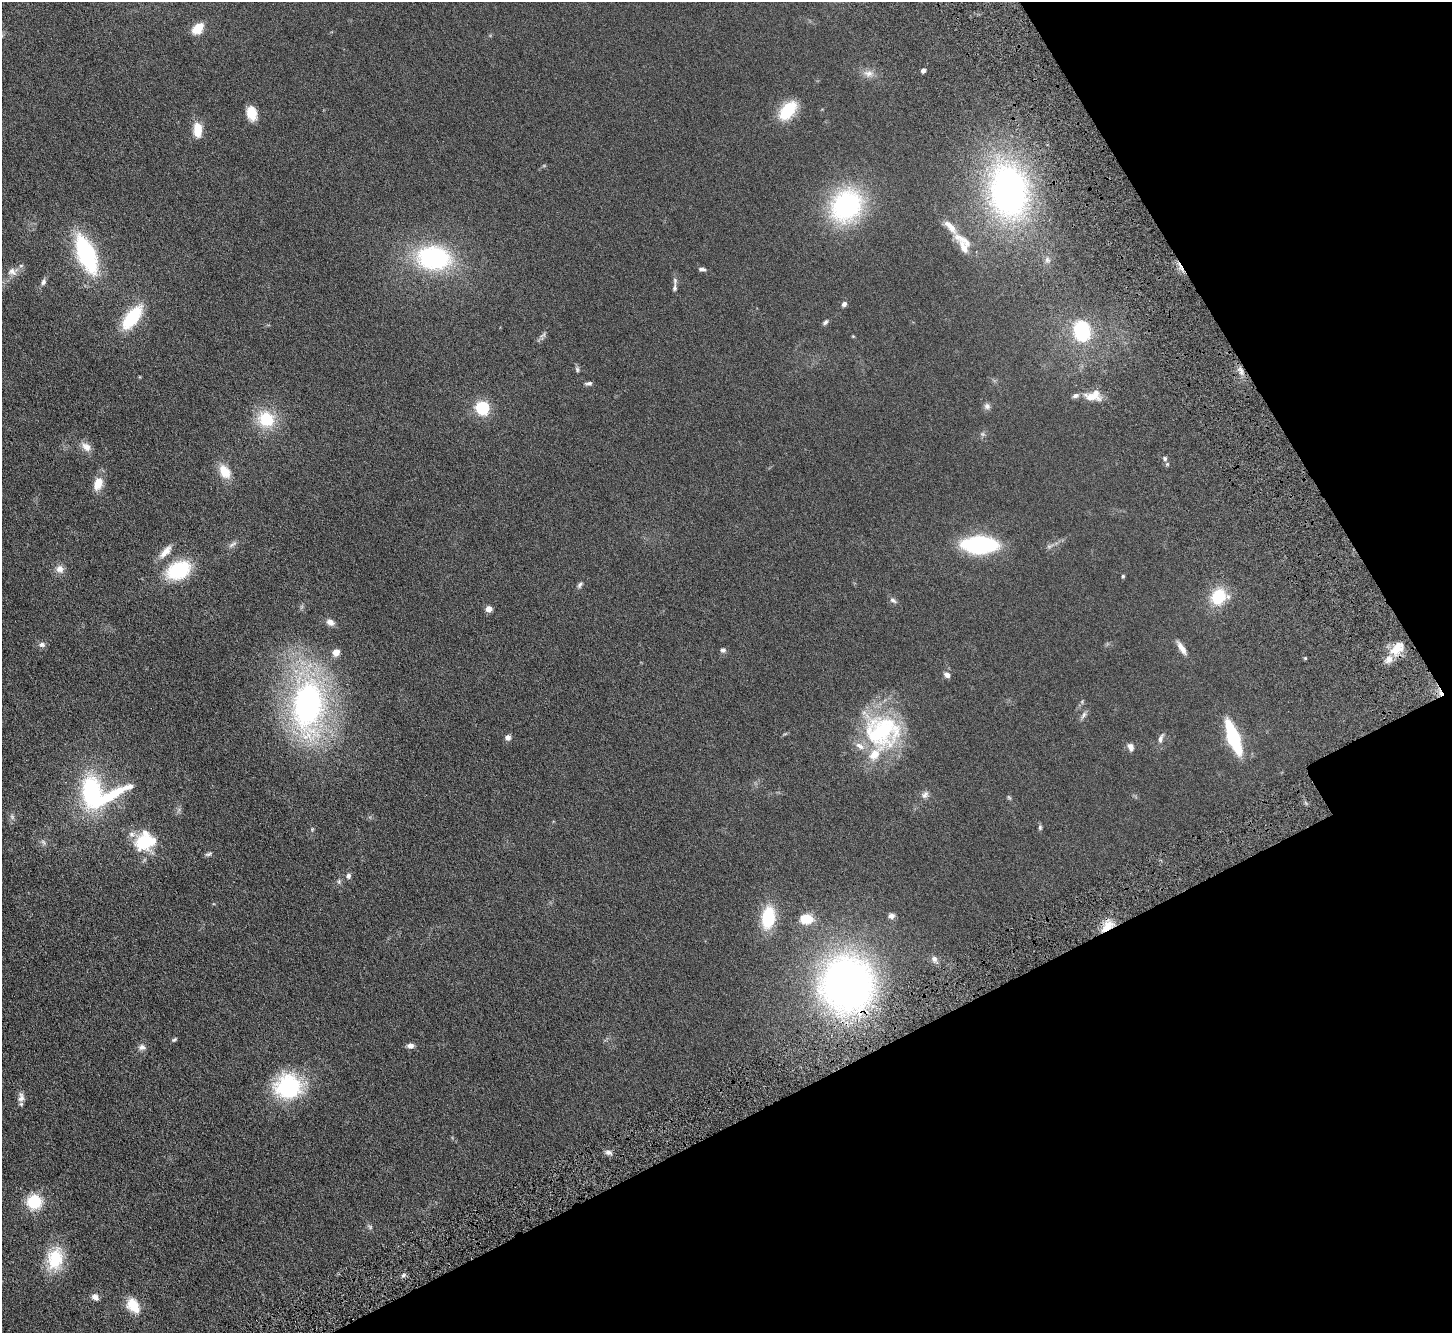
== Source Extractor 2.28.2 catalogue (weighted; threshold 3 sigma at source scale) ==
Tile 12 of 4 x 4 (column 4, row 3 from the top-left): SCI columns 4455-5904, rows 1573-2903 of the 6006 x 5937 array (HDU 1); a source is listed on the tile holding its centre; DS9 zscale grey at full resolution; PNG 1454 x 1335 px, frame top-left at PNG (2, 2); no overlay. Shown black and unused: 25% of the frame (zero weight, under 4 of 8 exposures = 5% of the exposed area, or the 3 px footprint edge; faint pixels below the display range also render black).
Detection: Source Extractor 2.28.2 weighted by HDU 2 'WHT'; one run over the whole footprint, this tile lists its part. Background 0.0462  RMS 0.0061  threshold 0.025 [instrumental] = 3 sigma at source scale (4.09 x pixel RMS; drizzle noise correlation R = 1.36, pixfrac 0.8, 0.05/0.05 arcsec/px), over >= 5 px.
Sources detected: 92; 1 too faint to see at this stretch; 1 inside a brighter object's white glare — not listed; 8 inside a brighter listed object's ellipse — not listed separately; the other 82 listed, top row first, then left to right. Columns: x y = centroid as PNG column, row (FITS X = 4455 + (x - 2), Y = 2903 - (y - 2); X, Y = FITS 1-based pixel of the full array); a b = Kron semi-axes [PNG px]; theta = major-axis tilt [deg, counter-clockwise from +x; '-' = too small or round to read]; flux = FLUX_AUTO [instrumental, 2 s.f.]
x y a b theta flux
198 29 12 8 45 9.1
923 71 5 4 - 1.6
868 73 14 8 -6 3.4
788 110 20 12 51 19
252 113 16 10 -79 7.2
198 129 14 8 -88 9.9
1008 190 41 28 -85 190
846 206 31 26 48 77
964 248 33 8 -58 6.6
86 254 32 14 -68 68
434 258 33 23 -7 67
702 269 10 4 -6 1.2
12 271 12 10 -23 3.4
43 282 9 6 75 1.5
675 288 11 6 82 1.6
844 304 6 5 - 1.6
132 317 20 9 53 35
825 322 9 4 47 1.1
1082 331 17 14 -86 34
543 335 12 3 31 1.1
577 369 7 5 -75 1
589 383 8 5 3 1.2
1091 397 22 9 -4 6.5
987 406 9 8 - 1.7
482 407 6 6 - 91
266 419 22 19 -29 18
86 447 15 10 -39 3.7
1165 459 7 6 - 1.2
225 472 14 10 -57 9.5
98 484 17 11 71 6.4
232 544 14 4 31 1.6
980 545 29 14 0 63
165 552 22 8 47 4.8
60 569 11 10 - 3.2
179 570 21 14 24 35
1123 576 4 4 - 0.66
580 585 9 5 61 1.1
1218 597 17 14 62 18
893 600 11 5 -39 1.4
489 609 4 4 - 7.1
330 622 11 8 -26 2.8
42 644 9 7 -1 1.7
1182 648 18 6 -58 3.7
1397 648 20 11 40 10
723 650 7 6 - 1.2
336 652 5 4 - 11
1305 658 5 3 - 0.46
947 675 7 5 -35 2.2
308 705 57 32 85 150
1084 715 12 5 57 1.5
882 731 47 44 -6 57
508 737 6 6 - 2.1
1233 737 22 7 -70 57
1161 738 14 6 69 1.9
1131 747 11 7 -73 2.1
92 792 30 18 -87 57
925 795 11 8 57 2
1009 797 7 4 -44 0.63
1040 827 7 5 -90 0.92
312 829 5 4 - 0.55
144 842 26 21 59 21
209 854 10 4 24 1.1
348 876 7 6 - 1.4
339 881 6 4 72 0.8
891 916 7 6 - 1.6
768 918 23 13 82 23
806 919 12 9 -1 12
1107 926 19 9 48 7.4
934 959 8 8 - 1.9
847 984 43 41 -79 260
174 1040 7 4 34 0.74
410 1046 8 6 -1 2.1
142 1047 10 8 1 2
288 1087 29 26 4 45
21 1097 14 8 88 2.6
608 1152 8 6 -10 1.7
34 1202 15 14 - 17
370 1227 7 5 -47 0.94
55 1259 25 18 79 21
403 1275 6 5 - 0.94
95 1297 10 8 -44 2.3
133 1305 19 13 -55 9.6
Overlapping masked pixels (flux is a lower limit): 2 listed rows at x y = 1107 926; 847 984